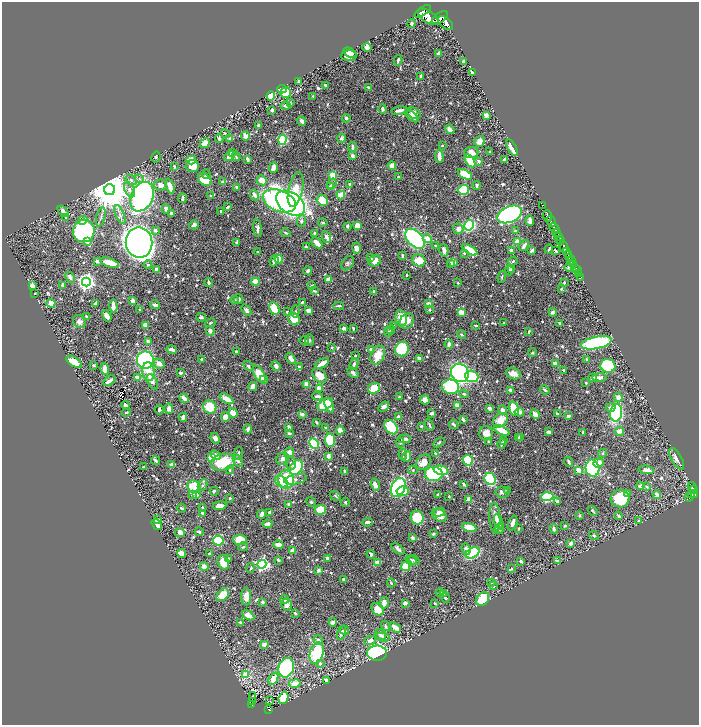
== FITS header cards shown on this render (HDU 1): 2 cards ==
NAXIS1  =                 1394
NAXIS2  =                 1446

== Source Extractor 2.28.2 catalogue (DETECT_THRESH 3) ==
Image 1394 x 1446 px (HDU 1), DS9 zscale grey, zoomed out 1/2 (1 PNG px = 2 x 2 image px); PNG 701 x 727 px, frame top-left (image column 2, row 1446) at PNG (2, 2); each listed source drawn as its Kron ellipse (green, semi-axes under 4 px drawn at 4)
Background 1.08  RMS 0.01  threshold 0.0313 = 3 sigma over >= 5 px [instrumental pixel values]
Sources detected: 978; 27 cannot appear on this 1/2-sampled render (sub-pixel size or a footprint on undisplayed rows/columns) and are neither listed nor drawn; of the other 951, the 500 brightest by FLUX_AUTO listed and drawn (451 fainter detections omitted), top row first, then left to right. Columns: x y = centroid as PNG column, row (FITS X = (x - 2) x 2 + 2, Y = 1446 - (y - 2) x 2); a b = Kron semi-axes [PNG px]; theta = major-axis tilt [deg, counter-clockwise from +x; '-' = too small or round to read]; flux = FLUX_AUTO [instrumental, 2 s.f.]
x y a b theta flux
423 11 9 3 32 6400
428 17 12 5 -34 10000
440 18 9 5 34 8500
411 23 4 3 - 5.3
445 23 9 5 -40 7200
367 47 5 3 - 6.9
350 53 7 4 -28 13
438 53 3 3 - 3.8
349 56 7 5 1 12
398 60 5 2 - 4.7
464 61 2 2 - 17
473 72 2 2 - 11
421 76 3 3 - 9.8
299 82 3 2 - 7.4
325 85 3 2 - 3.7
369 87 4 2 - 3.7
282 89 4 3 - 79
286 93 5 5 - 66
271 96 4 4 - 53
313 96 2 2 - 3.8
290 103 4 3 - 3
286 106 5 4 - 5.2
382 109 4 3 - 5.5
272 110 3 3 - 3.6
399 110 8 3 10 12
414 113 7 5 -36 16
486 115 3 2 - 22
412 116 8 3 -41 14
346 118 4 3 - 5.9
302 121 5 3 - 8.2
259 125 3 2 - 10
450 129 5 3 - 11
225 133 4 2 - 3.1
245 136 4 3 - 14
219 138 4 3 - 4.2
229 138 3 3 - 4.2
342 138 5 3 - 10
282 140 5 4 - 180
479 141 5 5 - 14
205 143 5 4 - 24
442 145 2 2 - 4.3
352 147 5 3 - 6.2
512 148 9 3 -63 20
232 152 3 2 - 9
471 152 7 5 5 23
490 152 2 2 - 3.2
230 156 6 4 41 21
352 156 3 3 - 7.6
439 156 7 3 -88 16
156 157 5 4 - 4.3
236 157 4 3 - 3.1
247 159 4 3 - 7.7
504 159 3 2 - 4.9
191 160 5 4 - 40
470 161 7 4 -58 57
479 161 4 3 - 5.7
174 166 3 2 - 3
192 166 6 6 - 34
392 166 4 4 - 14
273 168 5 3 - 13
206 174 5 2 - 4
465 174 8 4 -28 51
333 175 4 3 - 53
398 177 3 2 - 3.6
139 179 4 4 - 4.5
205 179 7 5 -40 61
131 180 6 4 -38 5.8
262 180 5 5 - 22
222 182 3 3 - 6.1
332 184 5 4 - 4.1
350 184 3 3 - 5.1
161 185 6 5 - 14
170 186 8 3 -70 26
477 186 4 3 - 4.2
236 187 2 2 - 4.7
330 187 4 3 - 12
296 189 18 7 78 62
110 190 5 5 - 11000
129 190 8 5 -64 10
463 190 5 5 - 160
254 195 5 3 - 14
341 195 4 3 - 31
211 196 3 2 - 4.8
142 197 15 11 65 820
182 198 5 2 - 4.7
322 200 6 5 - 52
279 201 17 10 -21 530
290 203 16 10 -35 800
543 205 2 1 - 60
228 207 4 2 - 4.2
166 209 5 3 - 9.7
63 211 7 3 -47 18
221 211 2 2 - 6.2
171 213 4 3 - 5.5
120 214 10 3 -66 5.3
510 214 13 8 23 850
548 216 6 2 -68 2400
101 217 10 3 76 3.5
65 218 4 3 - 3.1
83 220 4 4 - 9.5
301 221 6 4 82 5.7
530 221 5 3 - 8.5
551 221 6 2 -63 2100
323 223 4 3 - 3
194 225 5 4 - 6.5
357 225 4 4 - 21
469 225 5 4 - 230
347 226 3 2 - 8
258 228 9 4 -83 9.3
554 228 5 3 - 410
458 229 5 5 - 10
155 230 4 3 - 5.8
84 231 11 11 - 450
515 231 2 2 - 8.2
556 232 3 2 - 1300
286 233 5 2 - 3
315 233 3 3 - 5.2
559 236 4 2 - 510
326 237 6 3 -66 11
415 239 12 7 -46 360
427 239 5 4 - 21
560 241 4 4 - 860
87 242 2 2 - 17
237 242 4 4 - 3.7
517 242 3 3 - 42
139 243 15 13 -80 3500
317 243 6 3 -44 28
524 245 6 3 54 9.1
436 246 4 3 - 3.7
564 246 6 2 -69 4800
306 247 3 2 - 6.3
356 248 5 4 - 13
549 249 4 2 - 3.5
444 250 6 3 -76 13
470 250 8 3 -30 47
511 250 3 3 - 6.9
532 251 3 2 - 7.4
555 251 4 2 - 4.6
567 251 2 2 - 610
258 252 3 2 - 3.1
464 253 3 3 - 3.2
568 255 3 2 - 1900
402 256 4 2 - 3.8
371 257 4 3 - 3
569 257 3 1 - 870
279 259 4 4 - 38
97 261 3 3 - 4.8
274 261 6 3 66 7
375 261 6 5 - 23
419 261 6 6 - 42
513 261 5 3 - 3
571 261 5 3 - 430
454 262 3 3 - 4.3
109 263 10 3 -18 42
347 263 8 5 53 4.8
451 263 4 3 - 5.7
574 264 2 1 - 250
148 265 4 4 - 3.7
569 266 5 3 - 7.2
576 268 2 1 - 36
156 269 4 3 - 5.6
509 270 5 3 - 3.2
512 270 4 4 - 3.7
577 270 2 1 - 30
308 271 4 3 - 7
579 273 3 1 - 27
406 275 2 2 - 2.8
70 277 6 4 -65 7.8
502 277 6 3 82 3.3
581 277 2 1 - 20
328 279 4 3 - 18
86 282 4 4 - 1100
255 282 4 3 - 25
564 282 3 2 - 3.8
209 283 4 2 - 6.4
458 283 2 2 - 4
62 285 4 2 - 4.2
32 286 3 3 - 17
311 286 3 3 - 3.2
561 289 3 2 - 2.9
314 291 4 2 - 3.1
374 291 2 2 - 7.3
35 293 2 2 - 5.5
238 299 5 3 - 6.7
234 300 4 3 - 3.4
133 301 3 3 - 17
302 302 3 3 - 3.5
51 303 4 4 - 20
95 303 4 3 - 4
428 304 4 3 - 11
155 305 5 3 - 9.5
113 306 6 3 -86 18
338 306 5 2 - 4.4
274 309 6 4 -63 97
139 310 3 2 - 3
246 310 6 3 -52 6.7
430 310 3 2 - 4.7
295 311 6 3 83 3.1
309 311 3 3 - 16
287 312 3 2 - 3.3
553 312 4 3 - 9
461 313 4 3 - 32
86 316 2 2 - 2.9
107 316 6 3 -59 12
201 317 5 4 - 4.8
401 318 8 5 -77 31
294 319 6 5 - 37
79 321 7 6 - 9
407 321 8 6 48 18
210 323 5 3 - 3.3
504 323 2 2 - 2.6
560 323 3 2 - 4.4
145 325 3 3 - 20
394 326 3 3 - 3.6
476 326 3 2 - 2.7
343 328 3 3 - 8.8
353 328 4 2 - 3
391 329 4 3 - 2.7
210 331 5 4 - 8.8
529 331 4 2 - 3.4
388 332 4 3 - 3.6
461 334 4 3 - 3.3
304 340 4 3 - 2.9
309 340 6 4 -82 4.2
148 342 4 3 - 10
596 343 15 6 12 290
449 344 4 3 - 12
331 347 3 3 - 2.7
172 349 5 3 - 9.7
402 349 7 7 - 230
371 350 4 4 - 12
236 352 2 2 - 4.8
532 353 4 4 - 3.6
378 355 10 6 64 37
355 356 3 2 - 2.9
291 358 6 3 -50 12
419 358 3 2 - 11
201 359 3 2 - 2.8
586 359 3 3 - 2.8
145 360 9 8 - 330
74 362 9 4 -33 32
322 363 8 3 32 26
159 364 6 5 - 16
354 364 6 3 65 4.4
555 364 4 3 - 12
94 365 3 2 - 3.5
248 366 6 3 -40 3.8
276 366 5 3 - 13
608 366 7 6 - 130
299 367 4 3 - 3.4
105 369 6 4 -81 15
564 370 3 2 - 4.9
148 372 9 6 -83 28
180 373 3 2 - 8.2
353 373 6 3 -42 6.1
460 373 9 8 - 620
513 373 7 5 -17 18
259 374 9 5 -58 43
320 376 9 6 -48 27
472 376 7 5 -21 120
138 377 3 3 - 27
600 377 7 4 5 7.9
592 378 4 3 - 11
109 380 7 2 37 12
264 380 4 4 - 3.9
152 382 8 4 -62 14
586 383 3 2 - 2.6
306 384 4 3 - 22
253 386 4 3 - 20
450 387 8 7 - 210
319 388 4 3 - 21
374 388 6 5 - 46
510 390 2 2 - 10
545 390 5 3 - 4.6
464 394 5 3 - 3.6
318 396 5 2 - 6
399 397 3 2 - 2.9
618 397 5 4 - 12
184 398 5 3 - 17
226 399 7 4 -33 30
425 400 5 4 - 13
325 404 9 5 32 59
329 405 8 4 -71 21
126 406 4 3 - 15
457 406 4 3 - 18
210 407 7 6 - 61
384 407 6 3 42 9.7
611 407 5 4 - 8
169 408 5 3 - 18
490 408 4 3 - 7.6
514 409 7 4 -76 56
159 410 5 4 - 6.4
503 410 5 3 - 11
127 412 4 3 - 2.8
519 412 4 3 - 14
233 413 5 4 - 24
432 413 2 2 - 22
616 413 9 6 82 190
302 414 4 3 - 7.4
535 414 5 3 - 13
557 414 3 2 - 3.7
398 416 2 2 - 5.7
568 416 4 3 - 5.8
183 417 4 3 - 10
225 417 5 4 - 18
463 419 3 2 - 8
501 420 8 6 42 35
316 422 4 3 - 2.9
454 424 5 3 - 5.9
429 425 6 2 -66 3.5
421 426 2 2 - 7.8
289 427 4 2 - 10
391 427 8 5 -51 140
326 428 3 2 - 5
248 429 4 2 - 6.1
340 430 4 3 - 22
502 430 8 3 -27 54
619 431 4 3 - 16
549 432 4 3 - 7.2
583 432 3 2 - 3.2
289 433 3 2 - 3.9
486 433 7 7 - 16
521 437 4 3 - 5.7
215 438 5 4 - 7.8
518 438 3 3 - 12
404 439 7 3 0 7.7
330 440 7 5 -80 91
504 440 3 3 - 5.6
439 442 6 3 34 2.9
489 442 3 2 - 3.2
314 443 6 4 -62 150
400 443 5 4 - 2.7
502 444 5 3 - 4.6
289 453 5 5 - 22
435 453 2 2 - 2.8
603 453 4 4 - 2.8
238 454 6 3 82 4.4
403 454 5 3 - 3.4
216 455 5 4 - 12
328 456 3 3 - 12
406 456 5 4 - 21
211 458 4 4 - 54
283 459 7 5 33 10
677 459 12 5 -60 14
155 460 5 3 - 5.5
468 460 5 4 - 98
238 461 7 4 -56 6.9
223 462 12 8 14 90
424 462 8 6 52 31
569 462 5 3 - 4.4
291 463 7 5 -77 5.7
598 463 5 3 - 28
171 465 3 2 - 34
144 467 4 2 - 3
296 467 8 5 56 86
592 468 8 7 - 210
230 470 4 3 - 4
413 470 5 4 - 2.9
441 470 7 4 -13 36
578 470 3 3 - 20
646 470 8 3 -5 16
344 471 3 2 - 3.7
434 474 9 7 0 270
286 479 9 8 - 110
296 479 11 5 11 7.7
490 479 6 5 - 230
281 482 7 5 -35 11
464 484 3 2 - 4.7
203 485 6 4 63 4.3
375 485 6 4 -74 14
640 486 4 3 - 12
194 487 7 5 -38 97
398 487 10 7 68 220
647 487 3 3 - 3.9
692 487 4 2 - 250
693 490 3 2 - 330
214 491 4 3 - 3
403 491 6 4 -4 35
508 491 2 2 - 3.9
502 492 7 5 -5 7.6
197 494 4 3 - 6.1
628 494 3 3 - 11
695 494 4 2 - 840
192 495 4 4 - 5.2
438 495 2 2 - 4.1
657 495 4 3 - 15
692 495 3 2 - 190
335 496 6 3 -30 2.9
449 496 3 2 - 2.8
690 496 6 3 67 390
547 497 6 4 5 230
230 498 2 2 - 4.3
469 499 3 3 - 21
620 499 9 9 - 86
557 501 3 2 - 5.4
311 502 5 4 - 3.7
345 502 4 3 - 4
289 504 3 2 - 7.5
220 506 7 3 5 20
202 507 3 3 - 2.9
181 508 4 3 - 4.5
320 510 5 5 - 86
593 511 5 3 - 3.4
270 512 2 2 - 16
439 512 6 3 14 8.5
203 513 3 2 - 6.6
261 514 4 2 - 14
439 515 8 5 -35 18
579 516 3 3 - 3.2
619 516 4 2 - 8.1
417 518 7 6 - 110
495 518 15 5 -87 17
158 520 4 3 - 5.1
639 521 3 2 - 6.1
367 522 5 3 - 9.1
499 522 8 4 -71 20
512 523 8 3 69 12
157 524 6 3 -56 11
268 524 5 3 - 8.3
565 526 4 3 - 3.2
469 528 7 4 -17 45
500 528 5 3 - 3.7
519 528 2 2 - 5.6
554 529 5 4 - 7.3
180 532 5 4 - 15
199 532 4 3 - 7.2
433 534 3 3 - 3.2
594 536 5 4 - 3.4
413 538 3 3 - 8.6
240 540 7 5 -8 69
218 541 5 5 - 120
571 543 3 3 - 12
278 545 5 3 - 15
243 547 5 3 - 3.7
398 549 7 3 -37 7.2
466 549 6 4 -69 8.6
292 551 4 3 - 16
182 553 4 4 - 21
209 553 3 2 - 2.9
473 553 7 5 30 200
371 554 4 3 - 4.7
327 558 3 2 - 9.8
228 559 4 3 - 3.6
278 560 3 3 - 5
411 560 6 5 - 9.8
414 560 6 4 -40 4.2
557 560 4 2 - 3.4
521 561 4 2 - 7.3
223 562 7 5 -68 32
377 562 3 3 - 15
262 564 4 4 - 440
406 566 5 4 - 78
204 567 4 3 - 17
251 568 5 3 - 2.7
511 569 3 2 - 3.7
318 570 2 2 - 21
344 579 3 3 - 9.1
491 582 3 3 - 2.9
391 583 4 2 - 3.9
493 586 3 3 - 5.4
440 593 4 3 - 2.9
443 593 3 2 - 2.6
223 595 7 5 45 39
246 597 8 5 -89 18
445 597 5 3 - 3.9
284 599 5 3 - 4.6
483 599 7 5 51 82
262 602 3 3 - 5.9
384 603 6 3 78 18
405 603 3 3 - 6.2
435 603 2 2 - 2.9
287 605 6 5 - 16
378 609 7 5 -48 33
295 613 4 3 - 4
248 615 6 4 -29 23
240 622 3 2 - 3.3
333 622 4 4 - 10
386 626 5 4 - 2.8
395 627 6 3 -36 29
344 630 4 2 - 3.3
341 633 7 3 72 10
380 634 6 5 - 5.9
383 637 7 4 -8 6.7
318 640 5 4 - 6.2
370 640 6 4 22 9.7
264 644 4 3 - 9.9
317 653 11 6 74 150
377 653 10 7 -1 480
320 663 4 4 - 6.5
286 668 10 7 73 370
246 675 4 3 - 65
274 679 6 4 61 35
327 681 3 3 - 5.7
295 683 6 4 10 23
252 696 2 1 - 7.2
283 698 6 5 - 62
270 701 2 1 - 5.8
253 702 2 1 - 8.5
252 704 3 2 - 98
269 710 3 2 - 85
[451 fainter detections neither listed nor drawn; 27 sub-pixel or undisplayed-footprint detections neither listed nor drawn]